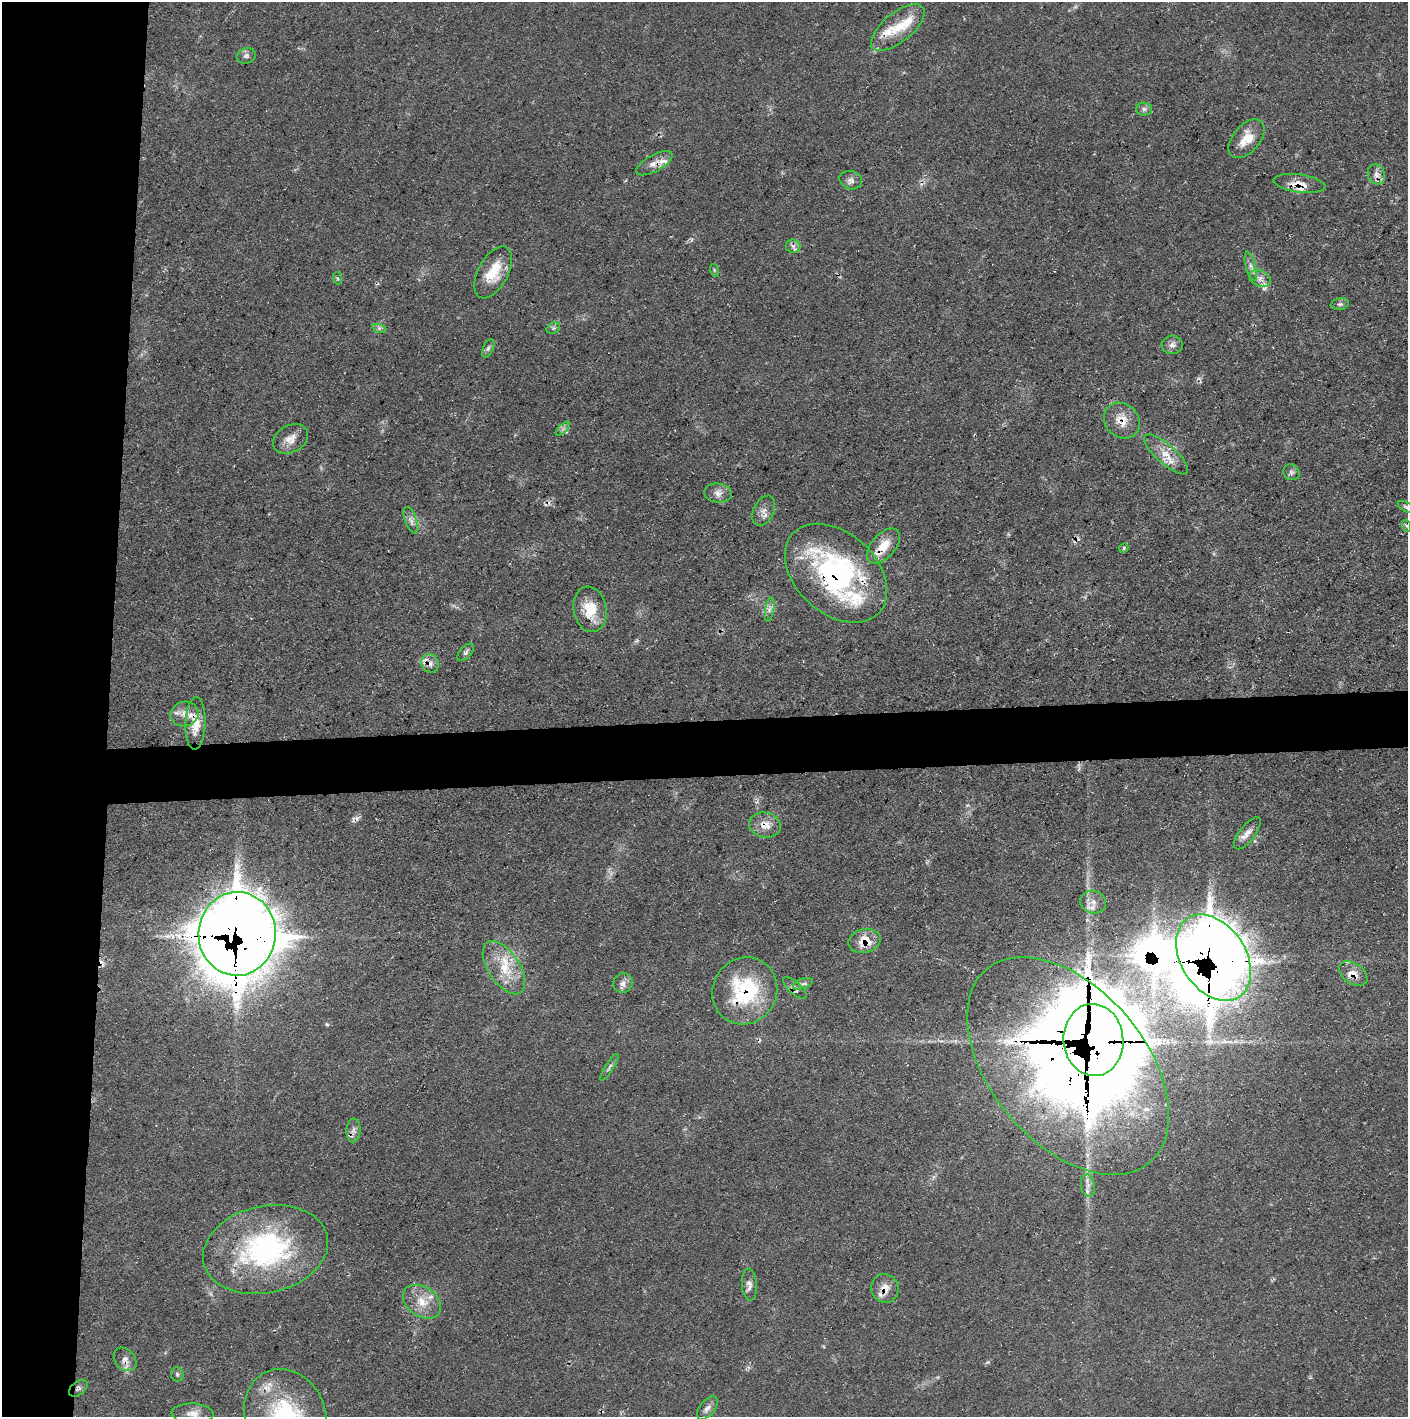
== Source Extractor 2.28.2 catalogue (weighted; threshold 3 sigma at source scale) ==
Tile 4 of 3 x 3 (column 1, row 2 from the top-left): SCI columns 1-1406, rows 1416-2830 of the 4218 x 4245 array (HDU 1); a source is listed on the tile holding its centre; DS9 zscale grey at full resolution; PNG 1410 x 1419 px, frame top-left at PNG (2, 2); each listed source drawn as its Kron ellipse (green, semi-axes under 4 px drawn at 4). Shown black and unused: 11% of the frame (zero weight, under 3 of 5 exposures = <1% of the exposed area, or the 3 px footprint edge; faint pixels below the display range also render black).
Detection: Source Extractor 2.28.2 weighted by HDU 2 'WHT'; one run over the whole footprint, this tile lists its part. Background 0.0688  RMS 0.0041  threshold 0.0186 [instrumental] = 3 sigma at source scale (4.5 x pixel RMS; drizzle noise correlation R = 1.50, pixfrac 1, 0.05/0.05 arcsec/px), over >= 5 px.
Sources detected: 84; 3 inside a brighter object's white glare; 5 cosmic-ray / hot-pixel residue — neither listed nor drawn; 11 inside a brighter listed object's ellipse — not listed separately; the other 65 listed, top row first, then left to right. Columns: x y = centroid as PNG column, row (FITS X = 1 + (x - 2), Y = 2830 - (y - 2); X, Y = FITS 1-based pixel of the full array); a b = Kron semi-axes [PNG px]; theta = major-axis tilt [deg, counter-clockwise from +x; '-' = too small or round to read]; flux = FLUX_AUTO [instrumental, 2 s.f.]
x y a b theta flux
898 28 32 14 39 11
246 56 10 7 20 1.4
1144 109 8 6 -2 1.3
1246 139 23 13 50 8.2
654 163 20 8 29 3.6
1376 174 10 8 -68 2.5
851 180 11 9 -19 2.1
1299 184 26 9 -8 5.7
793 246 7 6 - 1.5
1251 266 15 5 -75 2.1
714 270 6 4 -72 0.53
493 272 28 15 62 12
337 278 6 4 -71 0.51
1260 278 11 8 -24 2.7
1340 304 9 5 10 1.1
379 328 7 4 -18 0.9
553 328 7 5 21 0.87
1172 345 10 9 - 2.2
488 348 10 5 65 1.1
1122 421 19 16 -44 6.8
563 429 9 3 45 0.89
290 439 18 13 30 4.9
1166 454 28 9 -42 7
1291 472 8 7 - 1.4
718 493 14 9 -6 2.8
1406 507 9 4 -29 0.94
764 511 16 10 64 3
411 520 14 5 -70 2
1407 526 6 4 -72 0.81
884 546 21 12 48 8.7
1124 548 5 4 - 0.58
836 573 58 40 -42 93
590 609 23 16 -80 11
770 609 12 4 80 1.7
466 652 11 5 48 1.3
430 663 10 8 -68 2.4
185 714 14 12 11 4.5
195 723 26 10 88 6.9
765 825 16 12 -13 5.1
1247 833 19 7 53 3.1
1093 902 13 11 -14 3.3
237 934 42 38 86 1800
864 941 16 11 13 7.9
1214 958 47 32 -56 800
504 968 30 15 -57 13
1353 974 16 10 -36 3.8
623 983 10 9 - 2.3
803 984 10 5 18 1.3
795 988 14 6 -41 1.9
745 991 34 32 60 38
1093 1040 36 30 -85 5600
1068 1066 126 77 -50 2200
609 1067 15 4 58 1.2
353 1130 12 7 86 1.9
1088 1185 11 7 -81 2
266 1249 63 43 12 84
749 1285 16 7 -86 2.5
885 1288 14 13 - 4.9
422 1302 21 14 -34 7.8
125 1359 13 10 -49 2.7
177 1374 7 6 - 0.94
78 1388 11 6 38 1.5
707 1408 14 7 52 2.2
193 1414 21 10 -2 4
285 1416 48 40 -68 48
Overlapping masked pixels (flux is a lower limit): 20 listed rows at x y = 654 163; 1299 184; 1122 421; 884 546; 836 573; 590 609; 430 663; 195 723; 765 825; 237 934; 864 941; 1214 958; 1353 974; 795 988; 745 991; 1093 1040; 1068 1066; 353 1130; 885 1288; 78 1388
Isophote crosses this tile's border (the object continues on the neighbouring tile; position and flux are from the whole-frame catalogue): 2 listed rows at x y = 1406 507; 285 1416